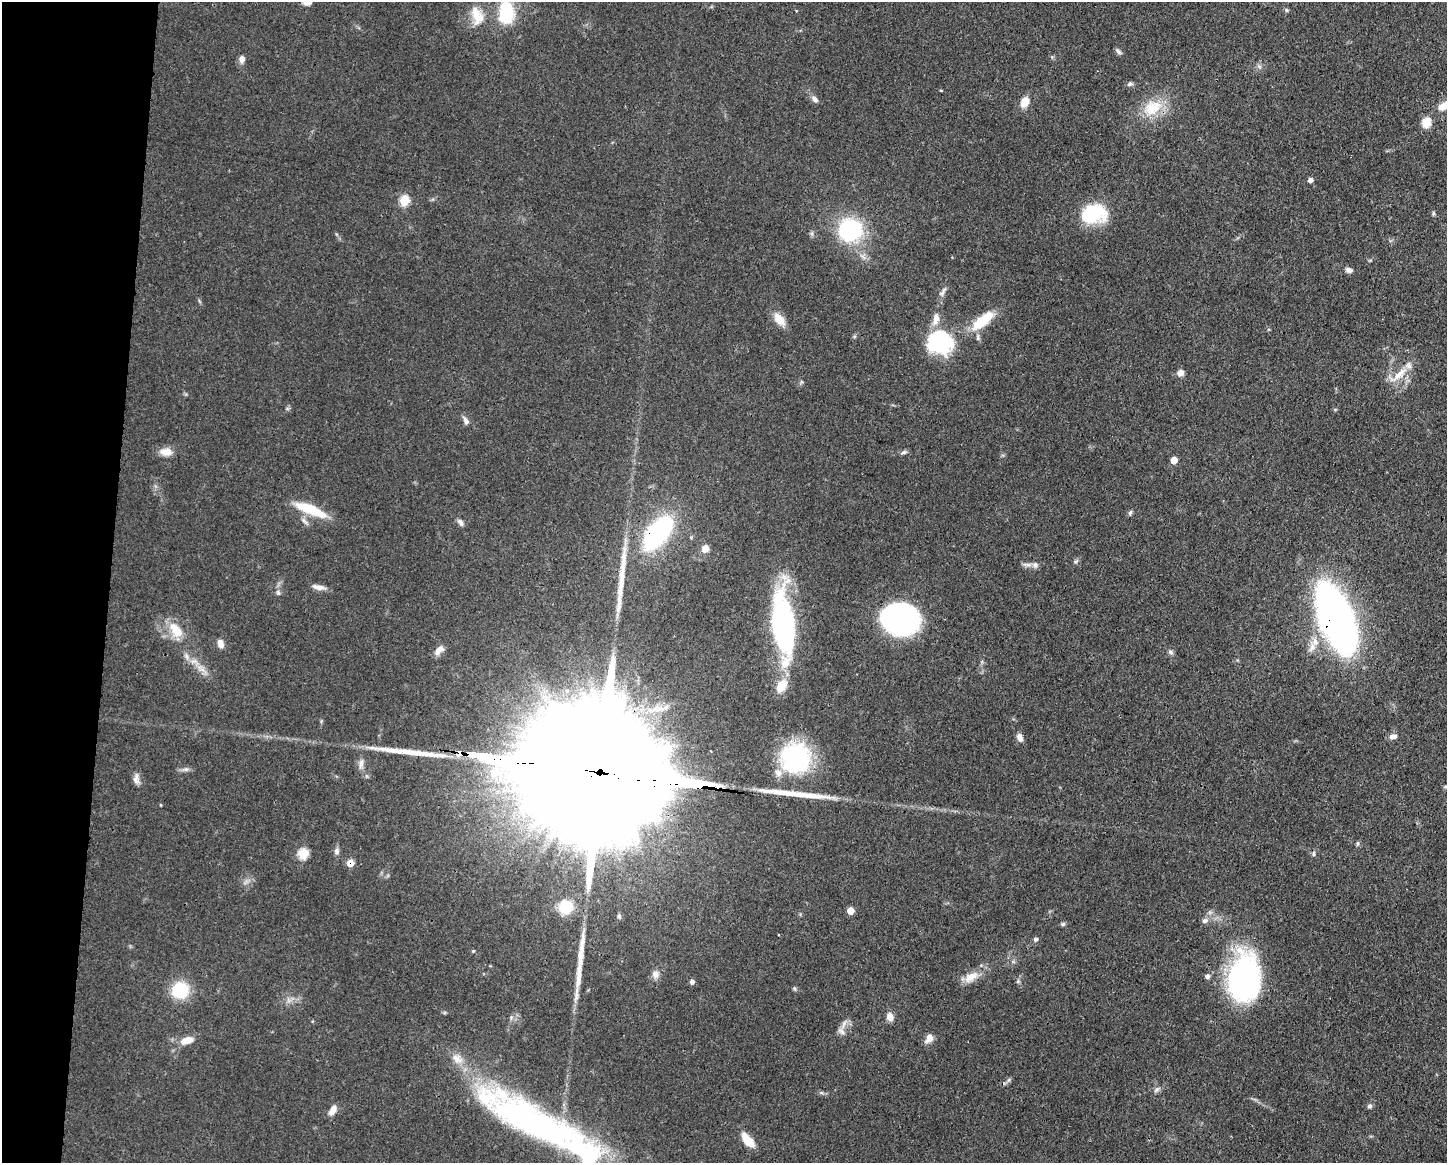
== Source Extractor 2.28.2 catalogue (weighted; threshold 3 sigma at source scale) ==
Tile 7 of 3 x 4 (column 1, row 3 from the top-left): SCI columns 113-1557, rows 1166-2326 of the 4670 x 4656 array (HDU 1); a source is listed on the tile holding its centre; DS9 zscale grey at full resolution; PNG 1449 x 1165 px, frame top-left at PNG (2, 2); no overlay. Shown black and unused: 8% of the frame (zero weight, under 3 of 4 exposures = <1% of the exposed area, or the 3 px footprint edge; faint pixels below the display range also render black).
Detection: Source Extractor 2.28.2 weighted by HDU 2 'WHT'; one run over the whole footprint, this tile lists its part. Background 0.0604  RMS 0.0042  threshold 0.0189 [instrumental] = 3 sigma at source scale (4.5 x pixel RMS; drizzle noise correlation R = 1.50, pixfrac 1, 0.05/0.05 arcsec/px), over >= 5 px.
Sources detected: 109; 4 inside a brighter object's white glare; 6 long thin detections or spike segments (spike, bleed or trail) — not listed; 7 inside a brighter listed object's ellipse — not listed separately; the other 92 listed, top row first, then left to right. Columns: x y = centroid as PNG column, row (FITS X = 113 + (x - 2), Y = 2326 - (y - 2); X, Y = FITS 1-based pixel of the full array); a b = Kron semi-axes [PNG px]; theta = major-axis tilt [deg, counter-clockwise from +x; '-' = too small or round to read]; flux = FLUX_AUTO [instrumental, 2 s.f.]
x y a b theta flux
308 3 9 6 14 2.4
1286 10 6 5 - 0.67
796 11 3 3 - 0.39
506 13 21 14 88 23
477 16 28 15 -73 8.3
1118 51 10 5 -44 1.1
242 59 9 6 89 2.2
1130 84 8 5 19 1
815 99 9 6 -56 1.7
1025 102 10 8 68 6
1444 106 16 9 35 5.5
1152 108 30 20 28 14
1426 122 10 8 74 6.8
1310 180 6 6 - 1.3
404 201 6 6 - 19
1433 213 6 4 63 0.61
1094 214 29 20 11 25
850 230 13 12 - 68
1349 270 10 6 -19 1.7
942 293 12 7 58 1.8
779 319 18 10 -50 5.8
983 320 34 12 39 14
940 342 32 28 -11 33
1180 373 8 7 - 2.4
1397 376 30 11 28 7.5
801 382 6 4 72 0.59
1335 409 6 4 0 0.46
466 421 11 6 -63 1.9
166 452 16 10 -1 4.3
904 452 9 5 14 1.1
1174 460 5 5 - 5.5
310 509 41 10 -22 15
1130 512 8 5 63 0.82
305 521 12 5 -48 1.7
460 522 10 6 -52 1.5
658 533 28 14 51 83
705 549 6 6 - 7.1
1076 562 7 5 34 0.84
1027 564 17 4 0 2.1
319 587 17 6 -11 2.7
278 593 7 5 -70 0.97
899 618 34 25 1 110
1337 619 60 26 -69 240
783 625 73 21 -84 80
176 630 25 13 -53 9.5
1315 641 13 10 -86 4.7
220 644 9 6 -71 3
439 650 13 7 51 3.2
1171 652 8 5 -40 1
202 669 21 6 -41 4.2
658 709 23 8 4 6.1
1393 736 10 7 16 2
1020 737 10 7 -72 2.3
459 753 4 3 - 31
795 758 34 33 - 48
361 764 12 7 74 2.2
185 769 10 6 5 1.6
596 772 99 29 -8 46000
136 779 17 7 -85 2.5
1446 787 8 5 -8 0.9
161 805 4 3 - 0.31
1357 844 7 4 84 0.71
336 851 9 6 71 1.5
303 854 6 6 - 22
1314 854 8 4 -90 0.76
350 863 6 6 - 5.5
246 882 9 3 45 1.1
566 907 16 15 - 10
850 911 6 6 - 4.4
619 916 7 5 -80 0.92
1205 921 9 7 15 1.6
1063 924 6 5 - 0.76
778 935 3 2 - 0.34
1036 939 5 5 - 1.1
655 974 11 9 71 2.4
1207 976 6 6 - 1.4
971 977 23 11 30 5.9
1244 978 51 32 88 92
1018 981 6 5 - 0.74
692 982 6 5 - 1.2
794 988 6 5 - 0.66
180 990 16 15 - 20
890 1017 9 7 -79 3.4
844 1024 18 4 66 2.1
929 1038 13 9 53 3.2
187 1040 17 8 15 5.6
1009 1080 6 4 -73 0.68
1157 1090 9 6 41 1.3
1369 1106 6 6 - 1
332 1110 13 7 57 3.2
538 1124 143 32 -27 170
748 1140 17 8 -49 8.6
Overlapping masked pixels (flux is a lower limit): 5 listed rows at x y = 658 533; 1337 619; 459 753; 596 772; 350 863
Isophote crosses this tile's border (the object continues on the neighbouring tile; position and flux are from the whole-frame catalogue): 4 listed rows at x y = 308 3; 1444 106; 1446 787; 538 1124